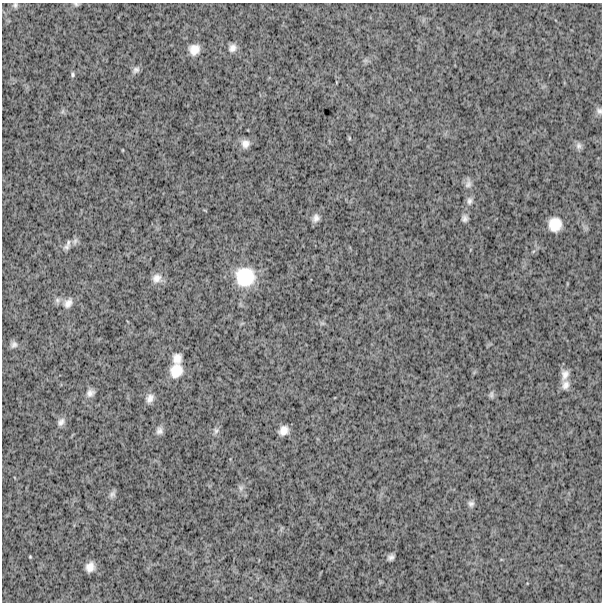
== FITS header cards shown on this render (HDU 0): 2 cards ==
NAXIS1  =                  600
NAXIS2  =                  600

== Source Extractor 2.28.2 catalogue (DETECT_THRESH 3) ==
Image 600 x 600 px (HDU 0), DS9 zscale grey, 1 PNG px = 1 image px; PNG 604 x 604 px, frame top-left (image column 1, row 600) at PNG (2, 3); no overlay
Background 1710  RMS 260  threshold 791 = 3 sigma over >= 5 px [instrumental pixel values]
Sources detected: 41; all 41 listed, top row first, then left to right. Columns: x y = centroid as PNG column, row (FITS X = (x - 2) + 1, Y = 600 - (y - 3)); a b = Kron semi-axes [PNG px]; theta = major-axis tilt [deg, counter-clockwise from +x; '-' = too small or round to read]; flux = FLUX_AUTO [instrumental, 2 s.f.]
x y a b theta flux
76 4 7 4 -13 30000
15 5 6 6 - 39000
232 48 11 9 54 100000
194 49 12 11 - 190000
136 70 9 7 32 61000
73 75 6 5 - 31000
63 111 7 4 71 29000
599 111 9 8 - 60000
349 138 5 3 - 18000
245 144 10 10 - 120000
579 146 10 7 -90 63000
468 184 13 8 78 83000
469 201 11 7 83 75000
316 218 10 8 66 89000
465 218 7 6 - 61000
555 224 12 11 - 320000
75 241 11 7 61 63000
66 247 9 8 - 75000
245 277 22 21 - 760000
157 278 13 12 - 140000
57 300 9 7 -72 65000
68 303 15 10 53 130000
322 323 7 4 0 32000
14 345 9 8 - 68000
177 358 11 10 - 140000
176 371 15 13 65 310000
565 375 15 10 76 140000
565 385 12 10 70 110000
90 393 10 8 35 91000
491 395 10 5 86 45000
150 398 12 9 64 110000
61 422 11 8 46 83000
284 430 9 7 40 140000
159 431 9 8 - 80000
216 431 9 8 - 61000
241 488 10 7 -84 65000
112 494 11 7 55 61000
471 504 8 7 - 58000
30 557 3 2 - 16000
391 557 6 5 - 66000
90 567 9 7 71 150000
At the frame edge (FLAGS 8, measured only in part): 3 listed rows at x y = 76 4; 15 5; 599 111